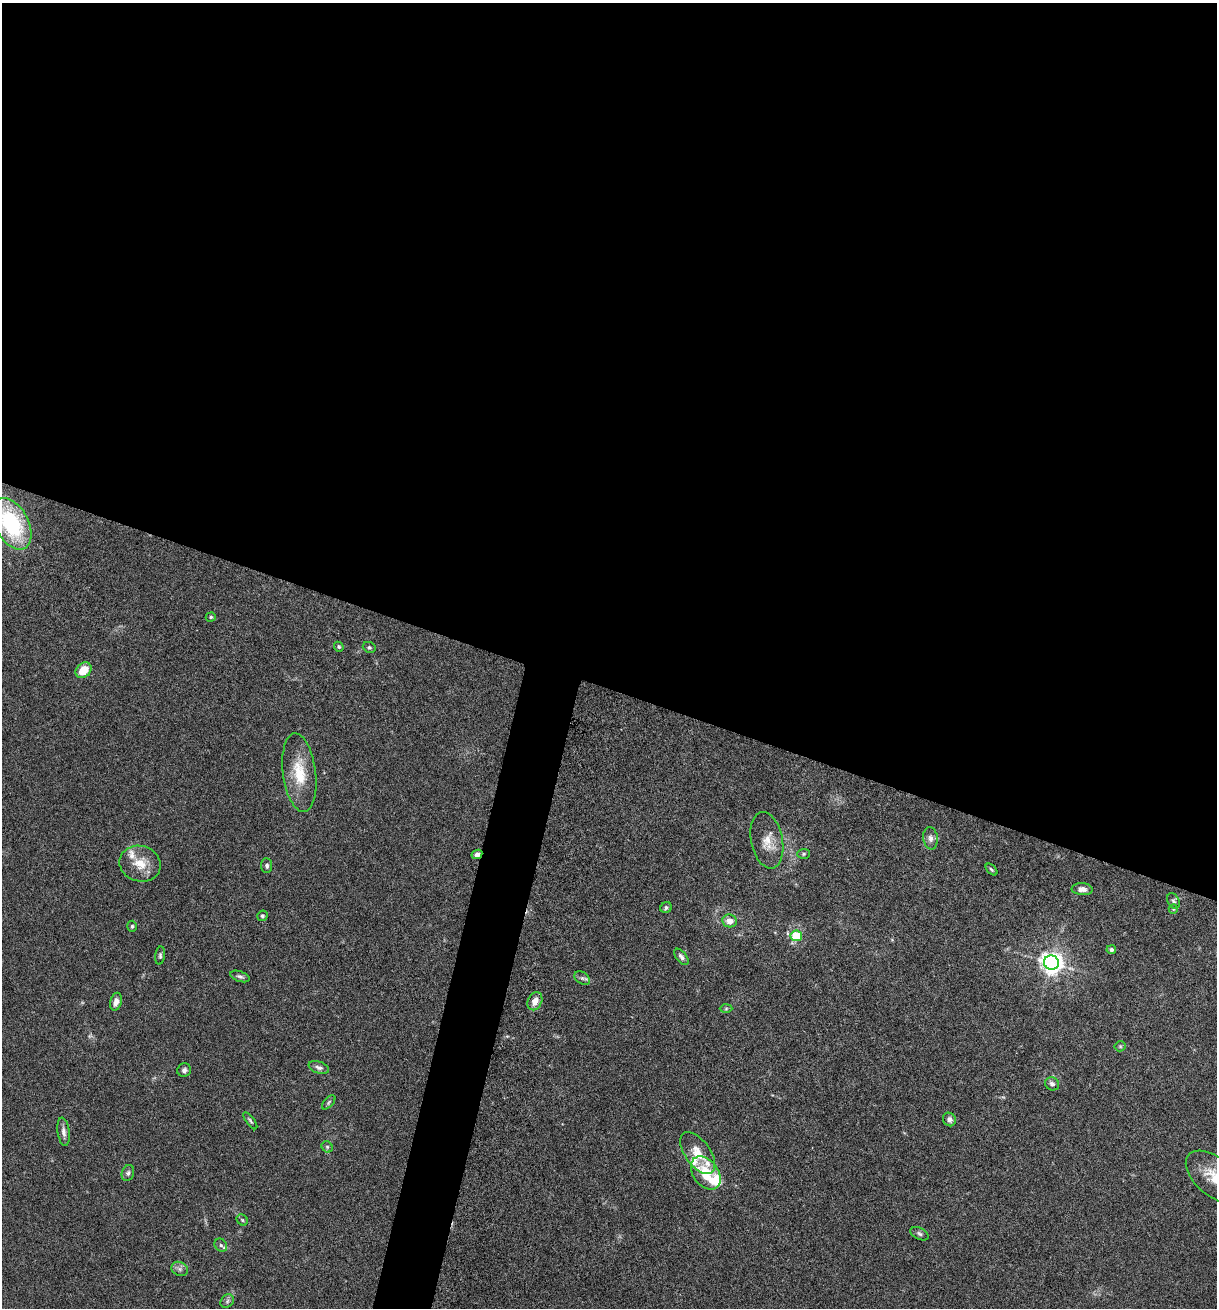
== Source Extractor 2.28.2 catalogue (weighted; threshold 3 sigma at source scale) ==
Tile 3 of 4 x 4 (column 3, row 1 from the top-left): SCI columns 2564-3778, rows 3944-5249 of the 5307 x 5252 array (HDU 1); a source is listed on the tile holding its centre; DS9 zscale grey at full resolution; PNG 1219 x 1310 px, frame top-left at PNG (2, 3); each listed source drawn as its Kron ellipse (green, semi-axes under 4 px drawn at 4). Shown black and unused: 55% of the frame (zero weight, under 3 of 6 exposures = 3% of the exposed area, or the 3 px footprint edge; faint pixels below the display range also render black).
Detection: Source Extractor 2.28.2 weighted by HDU 2 'WHT'; one run over the whole footprint, this tile lists its part. Background 0.0264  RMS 0.0028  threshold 0.0115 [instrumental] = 3 sigma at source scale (4.09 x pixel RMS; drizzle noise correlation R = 1.36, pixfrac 0.8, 0.05/0.05 arcsec/px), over >= 5 px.
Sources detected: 54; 1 too faint to see at this stretch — neither listed nor drawn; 5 inside a brighter listed object's ellipse — not listed separately; the other 48 listed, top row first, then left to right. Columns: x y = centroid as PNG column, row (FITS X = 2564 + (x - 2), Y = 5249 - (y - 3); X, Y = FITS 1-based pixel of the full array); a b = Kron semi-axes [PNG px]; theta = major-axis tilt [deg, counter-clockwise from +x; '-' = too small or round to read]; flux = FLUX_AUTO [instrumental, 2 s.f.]
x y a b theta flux
12 524 28 16 -62 24
211 617 5 4 - 0.36
339 647 5 4 - 0.4
369 647 6 5 - 0.49
84 670 9 7 42 4.4
299 773 39 16 -83 8.4
930 838 11 7 -82 1.2
767 840 29 16 -79 4.3
477 854 5 4 - 0.87
804 854 6 5 - 0.43
140 864 21 17 -17 5.3
267 865 7 5 -87 0.59
991 869 7 3 -45 0.37
1082 889 10 6 -4 1.4
1174 901 8 6 -61 0.68
666 908 6 5 - 0.48
1173 909 5 4 - 0.31
262 916 5 5 - 0.51
730 921 7 6 - 2.2
132 926 5 4 - 0.41
796 936 5 5 - 9.1
1111 950 5 4 - 0.74
160 956 9 4 82 0.54
681 957 9 5 -51 0.81
1051 963 7 7 - 180
240 976 10 5 -18 0.68
582 978 8 6 -34 0.6
535 1001 9 7 66 2.1
116 1002 9 5 75 1.6
726 1008 6 4 2 0.34
1120 1046 5 5 - 0.33
319 1067 11 6 -18 0.88
184 1070 7 6 - 0.78
1052 1084 7 6 - 0.9
329 1102 9 4 46 0.44
949 1119 7 6 - 0.96
250 1121 10 4 -53 0.44
64 1132 14 6 -82 1.2
327 1147 6 5 - 0.41
698 1153 24 12 -54 4.5
128 1173 8 6 70 0.65
706 1173 18 12 -54 6.5
1215 1177 34 19 -40 8
242 1220 6 5 - 0.4
919 1234 10 5 -26 0.64
221 1245 7 5 -46 0.61
180 1269 8 6 -27 0.91
227 1301 7 6 - 0.59
Overlapping masked pixels (flux is a lower limit): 1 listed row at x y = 477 854
Isophote crosses this tile's border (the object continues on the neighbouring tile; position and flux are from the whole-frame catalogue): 2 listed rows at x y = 12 524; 1215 1177